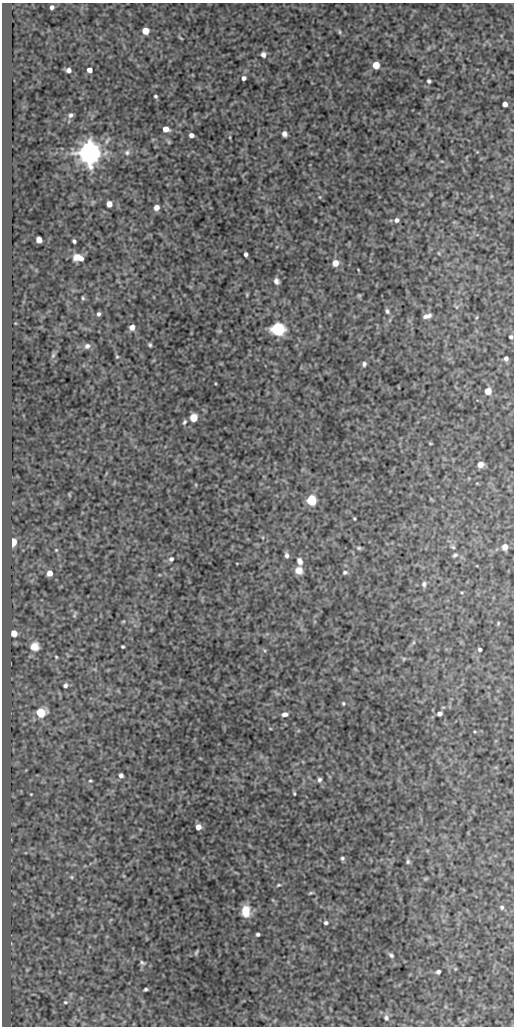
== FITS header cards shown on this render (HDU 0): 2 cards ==
NAXIS1  =                  512
NAXIS2  =                 1024

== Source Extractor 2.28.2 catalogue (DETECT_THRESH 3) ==
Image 512 x 1024 px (HDU 0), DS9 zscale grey, 1 PNG px = 1 image px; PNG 516 x 1028 px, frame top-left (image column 1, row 1024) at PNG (2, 3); no overlay
Background 1670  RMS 1.7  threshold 5.09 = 3 sigma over >= 5 px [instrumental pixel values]
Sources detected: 105; all 105 listed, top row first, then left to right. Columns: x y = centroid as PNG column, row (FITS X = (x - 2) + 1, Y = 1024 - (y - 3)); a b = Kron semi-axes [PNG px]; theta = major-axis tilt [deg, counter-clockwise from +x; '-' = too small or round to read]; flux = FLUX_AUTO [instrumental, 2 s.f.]
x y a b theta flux
52 7 4 4 - 320
145 31 5 5 - 2000
339 32 7 3 -82 140
181 38 5 2 - 110
263 54 5 5 - 440
376 65 5 5 - 2200
68 70 4 4 - 480
89 70 5 4 - 700
243 78 4 4 - 360
429 81 4 4 - 220
155 96 4 3 - 180
505 104 4 4 - 570
71 115 6 5 - 310
166 129 5 5 - 1300
284 134 5 4 - 520
191 135 4 4 - 560
230 137 5 3 - 93
89 153 8 7 - 120000
127 153 8 7 - 360
320 197 5 3 - 100
109 204 5 5 - 1000
156 207 5 5 - 870
397 220 6 5 - 320
39 240 5 5 - 1200
74 241 4 3 - 210
439 253 5 3 - 100
246 254 4 3 - 290
77 257 9 7 35 970
81 258 5 5 - 510
335 263 5 5 - 1500
276 281 6 5 - 420
247 294 5 4 - 130
359 295 6 4 -1 140
83 298 4 4 - 140
457 307 6 4 -90 140
387 311 6 5 - 260
99 314 4 4 - 260
429 315 7 5 72 280
425 316 7 5 15 360
132 327 5 5 - 750
278 329 6 6 - 34000
511 337 4 3 - 220
150 345 4 3 - 180
87 346 8 7 - 420
53 355 6 5 - 190
117 356 5 4 - 140
506 358 4 4 - 330
364 364 5 5 - 300
488 391 5 5 - 1900
193 417 5 5 - 3400
184 422 7 4 60 210
430 443 5 3 - 100
480 464 5 5 - 1300
196 485 5 3 - 110
311 500 6 5 - 11000
354 519 4 3 - 110
13 542 5 4 - 4700
453 547 6 4 -27 150
505 547 7 6 - 610
359 548 7 4 -9 200
56 550 5 4 - 120
287 555 6 5 - 380
455 555 6 4 34 220
171 559 6 5 - 270
300 561 8 6 -73 610
299 570 6 6 - 1200
345 572 6 5 - 240
50 573 5 4 - 1000
424 584 6 6 - 290
74 615 10 4 73 190
123 621 5 3 - 120
498 623 4 4 - 100
14 633 5 5 - 1600
35 646 10 10 - 1100
123 647 3 3 - 150
480 649 4 3 - 240
56 657 4 3 - 110
404 659 5 3 - 98
65 685 5 5 - 310
343 703 5 4 - 160
41 713 6 5 - 6900
285 714 7 5 7 420
440 714 5 4 - 380
121 775 5 4 - 360
319 780 6 5 - 290
90 781 5 3 - 130
294 793 4 3 - 130
31 794 2 2 - 70
198 827 5 5 - 760
342 858 5 5 - 220
408 862 6 5 - 210
71 877 5 4 - 130
279 885 6 4 26 170
310 893 6 3 26 150
502 907 5 5 - 220
246 911 10 7 -87 1900
326 923 5 4 - 240
258 934 4 3 - 250
196 952 6 3 59 170
391 955 6 4 -45 250
142 963 9 5 -22 270
438 972 4 4 - 290
146 989 4 3 - 200
65 1002 5 4 - 140
386 1018 8 7 - 360